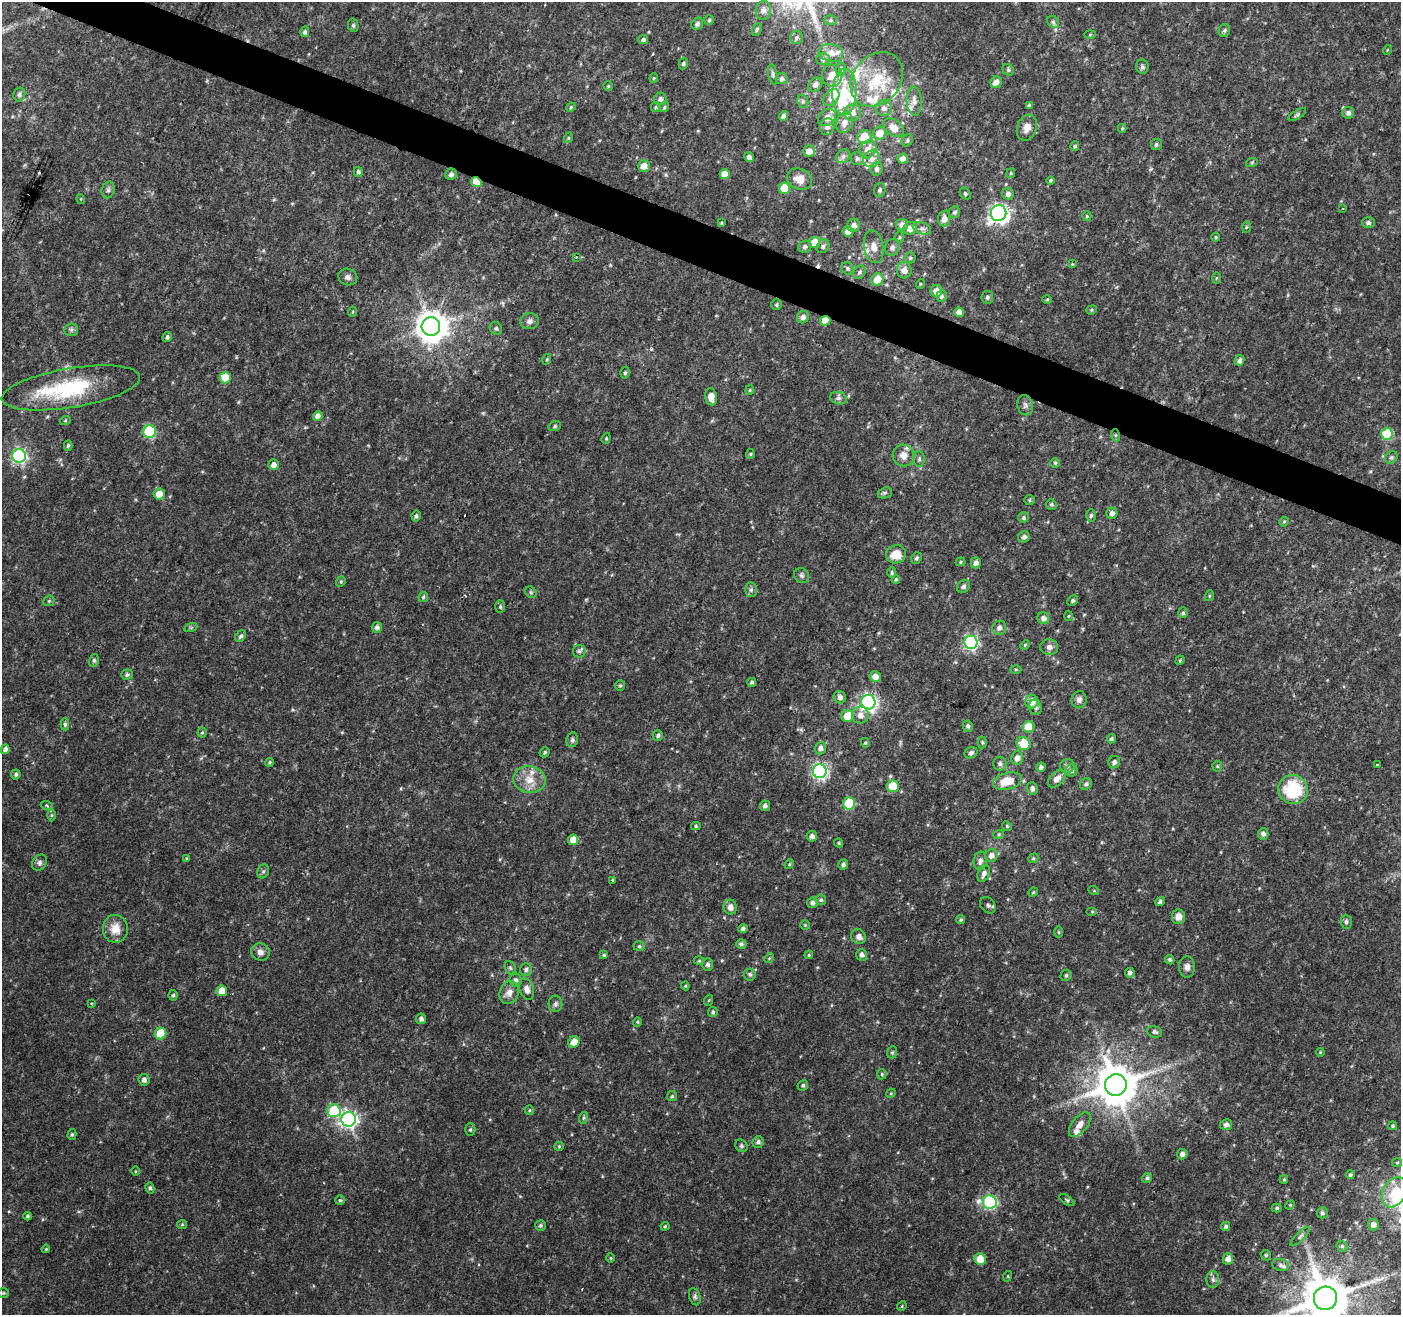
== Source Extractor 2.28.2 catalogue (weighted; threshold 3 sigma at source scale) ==
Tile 11 of 4 x 4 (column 3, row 3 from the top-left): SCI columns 2800-4198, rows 1520-2832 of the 5604 x 5729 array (HDU 1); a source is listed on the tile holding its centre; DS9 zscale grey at full resolution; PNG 1403 x 1317 px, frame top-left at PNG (2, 2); each listed source drawn as its Kron ellipse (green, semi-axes under 4 px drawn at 4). Shown black and unused: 3% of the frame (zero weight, under 2 of 3 exposures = <1% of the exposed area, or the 3 px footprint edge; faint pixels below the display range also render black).
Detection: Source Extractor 2.28.2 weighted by HDU 2 'WHT'; one run over the whole footprint, this tile lists its part. Background 0.04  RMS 0.0064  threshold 0.0289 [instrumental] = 3 sigma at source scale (4.5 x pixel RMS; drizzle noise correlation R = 1.50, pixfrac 1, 0.0396/0.0396 arcsec/px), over >= 5 px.
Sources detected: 372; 1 inside a brighter object's white glare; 2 cosmic-ray / hot-pixel residue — neither listed nor drawn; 18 inside a brighter listed object's ellipse — not listed separately; the other 351 listed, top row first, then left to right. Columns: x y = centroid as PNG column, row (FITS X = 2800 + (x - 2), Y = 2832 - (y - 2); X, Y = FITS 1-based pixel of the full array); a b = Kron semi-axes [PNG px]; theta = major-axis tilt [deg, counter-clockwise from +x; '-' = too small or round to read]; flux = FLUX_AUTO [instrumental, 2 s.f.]
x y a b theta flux
763 10 9 7 88 2.8
709 20 5 5 - 1
830 20 6 5 - 1.1
1053 22 7 5 -45 1.4
697 24 6 5 - 1.8
353 25 7 5 -77 1.3
757 30 7 3 64 0.86
1224 30 6 5 - 1.2
305 32 5 4 - 1.5
1090 35 5 4 - 0.68
797 38 6 6 - 1.5
643 40 5 4 - 1.7
1387 50 5 3 - 0.55
831 53 12 9 -12 5.4
823 59 7 6 - 1.7
683 64 6 4 74 1.1
1142 67 7 6 - 1.5
841 69 6 5 - 1.4
1008 70 6 5 - 1.1
773 74 10 4 -80 1.3
832 76 11 10 - 7.2
654 78 4 4 - 0.67
782 78 6 5 - 1.6
877 79 29 23 48 27
996 82 6 5 - 5.3
815 85 8 6 42 2.4
608 86 5 4 - 0.77
844 92 23 12 87 21
19 94 7 6 - 1.8
831 98 9 7 48 3.3
660 99 6 6 - 2.1
803 101 7 5 -70 1.2
914 101 14 7 -88 3.9
1029 105 4 4 - 1.7
571 107 5 4 - 0.77
656 107 5 4 - 0.8
664 107 5 4 - 0.91
884 108 8 8 - 3.3
853 113 8 8 - 4.6
1348 113 6 6 - 2.7
1297 114 10 4 33 1.3
783 116 5 4 - 2
827 117 10 7 44 5.1
844 123 10 8 68 5.4
827 127 8 7 - 3.2
894 128 11 7 -38 7.1
1027 128 13 9 70 4.9
1122 128 4 4 - 0.77
880 133 6 6 - 7.5
864 137 7 7 - 15
568 138 5 3 - 0.64
907 140 6 5 - 1.3
1156 144 5 5 - 1.2
1075 146 5 4 - 1.2
868 149 9 8 - 5.6
809 151 6 6 - 5
843 156 7 6 - 1.9
749 157 5 4 - 2.2
857 159 6 6 - 1.7
872 159 9 8 - 3.6
903 159 5 5 - 4
1252 162 6 4 19 0.74
644 166 6 6 - 5.6
877 169 7 5 73 1.9
358 172 5 4 - 1.6
1011 173 5 4 - 0.69
451 174 6 5 - 2.1
724 174 5 5 - 7.2
799 179 13 10 -21 6.1
1051 180 4 4 - 0.92
476 182 5 4 - 18
785 188 5 5 - 21
108 190 8 6 77 1.9
880 190 7 5 73 1.5
965 194 6 4 -52 1
1008 194 6 5 - 2.7
81 199 5 3 - 0.54
1343 208 3 2 - 0.6
955 212 6 5 - 1.5
999 213 8 7 - 250
1087 216 5 4 - 0.81
944 219 8 6 86 4.1
1368 222 6 5 - 1.8
721 223 4 3 - 0.78
854 225 6 6 - 2.3
902 225 6 6 - 3.6
1246 227 6 4 88 0.84
910 228 7 6 - 5.5
922 228 9 5 -20 2.1
848 231 5 5 - 4.5
899 237 6 4 90 0.97
1216 237 4 4 - 0.66
815 242 5 5 - 13
823 246 7 6 - 1.9
805 247 7 5 19 1.9
874 247 16 9 -80 6.7
892 247 8 7 - 2.3
576 257 2 2 - 0.72
910 258 5 5 - 1.1
1072 264 4 4 - 0.56
847 268 6 6 - 1.4
904 270 8 7 - 4.5
859 272 7 6 - 1.6
348 277 9 8 - 2.5
1216 278 5 3 - 0.71
877 279 6 6 - 11
920 284 5 3 - 0.62
936 291 6 5 - 6.4
942 296 6 5 - 1.6
987 297 6 6 - 1.4
1047 299 4 4 - 0.71
776 305 5 5 - 1.2
1092 310 5 4 - 0.87
352 312 5 3 - 0.55
959 312 5 5 - 4.1
803 317 6 6 - 2.7
530 321 9 8 - 2.9
825 321 5 5 - 11
431 326 9 9 - 1100
496 328 7 6 - 1.2
71 330 6 6 - 1.5
167 337 5 4 - 1.5
547 359 5 3 - 0.74
1239 360 5 4 - 2
625 373 6 4 72 1.2
225 378 6 5 - 13
71 388 70 19 9 56
750 390 5 4 - 0.75
711 397 9 6 -82 5.5
838 398 8 6 -13 1.9
1025 405 10 8 -75 2.5
318 416 5 4 - 3.6
65 421 5 3 - 0.78
555 426 6 5 - 1.1
150 431 6 6 - 61
1387 434 6 5 - 34
1115 435 6 4 -71 1
606 438 5 4 - 0.81
68 445 5 4 - 1.1
750 454 5 4 - 0.83
903 455 11 10 - 5.2
19 456 7 7 - 140
1391 457 7 5 44 1.3
919 459 8 5 -90 1.6
1055 463 5 5 - 0.93
273 465 5 5 - 3.6
885 493 7 5 20 1.3
159 494 5 5 - 7.1
1030 500 5 5 - 0.99
1051 505 5 5 - 1.2
1112 513 6 5 - 2.5
416 516 5 4 - 1.4
1091 516 6 5 - 1.3
1023 518 5 5 - 1.1
1284 522 5 4 - 0.74
1024 537 6 5 - 2.2
896 554 10 9 - 9.7
916 558 6 5 - 1.2
961 562 5 4 - 0.82
976 563 5 5 - 2.7
892 573 5 4 - 1
802 576 8 7 - 1.8
896 580 4 3 - 0.87
341 582 5 4 - 0.95
963 586 7 5 44 1.7
751 590 7 6 - 1.5
531 592 6 5 - 1.1
1209 596 5 3 - 0.72
423 597 5 5 - 1
49 601 6 5 - 0.94
1073 601 6 4 46 1.2
500 607 6 5 - 1.1
1183 613 5 4 - 1.1
1068 616 5 3 - 0.61
1043 618 6 6 - 3.2
191 627 6 4 19 0.84
377 627 5 5 - 2.1
999 628 7 6 - 2.9
241 636 6 4 51 1.5
971 642 7 6 - 120
1025 645 5 4 - 0.72
1049 647 9 8 - 2.8
579 651 6 6 - 1.6
94 660 6 5 - 1.4
1180 660 5 4 - 0.73
1016 669 5 3 - 0.73
127 675 5 5 - 1.5
875 677 5 5 - 4.3
752 682 4 4 - 1.2
620 686 5 4 - 0.9
840 697 6 6 - 2.6
1079 700 8 7 - 2.5
868 702 7 7 - 240
1032 702 7 6 - 6.5
1035 707 8 6 -70 2.1
860 715 8 8 - 4.1
848 716 6 6 - 12
65 724 6 4 -89 1.3
968 726 5 5 - 1.5
1029 727 6 5 - 19
202 732 5 4 - 0.91
658 735 5 5 - 1.4
1111 739 5 4 - 1.3
572 740 7 5 79 1.6
982 742 6 4 -90 0.99
865 743 5 4 - 0.77
1023 743 7 6 - 15
820 748 6 5 - 2.6
5 749 5 4 - 2.6
545 752 5 4 - 1.1
971 753 7 5 30 1.8
1017 758 7 6 - 3.4
269 762 4 4 - 0.95
1114 762 6 5 - 2
1000 764 7 6 - 1.9
1377 764 3 3 - 2.2
1067 766 7 6 - 1.8
1217 766 5 5 - 0.83
1041 767 4 4 - 2.2
1072 770 6 6 - 1.9
820 771 7 6 - 160
16 774 5 5 - 1.4
1057 779 10 6 43 4.5
529 780 16 13 -10 9.8
1007 781 15 8 13 14
1086 784 6 5 - 1.6
893 786 6 6 - 15
1032 788 6 5 - 2
1293 789 15 14 - 37
849 803 6 6 - 33
47 806 6 4 -20 0.83
765 806 5 5 - 2
52 815 6 4 -90 0.94
696 826 5 4 - 0.83
1007 826 5 4 - 0.79
999 834 5 3 - 0.72
1263 834 6 5 - 2.3
812 836 5 5 - 2.4
573 840 5 5 - 9.1
839 843 4 3 - 0.78
991 856 7 6 - 3.4
187 858 4 4 - 0.67
1033 858 5 4 - 0.85
980 861 9 6 83 2.8
40 862 9 7 48 1.9
789 864 5 4 - 0.72
843 864 5 4 - 1.7
263 871 7 5 68 1.3
984 873 9 5 67 2.9
612 880 3 3 - 3.8
1094 891 5 3 - 0.6
1033 892 5 4 - 0.77
821 900 5 5 - 1.2
1160 902 5 4 - 1.5
812 903 5 5 - 1.8
988 905 9 6 -47 1.8
730 907 7 6 - 3.3
1092 912 5 3 - 0.65
1178 917 7 6 - 4.7
961 920 4 4 - 1
1346 922 7 5 -88 1.6
805 925 4 4 - 0.71
115 929 14 12 -87 8.5
743 929 5 4 - 1.5
1058 932 5 3 - 0.68
859 937 8 7 - 3.2
741 944 5 4 - 1.5
639 946 5 5 - 1.1
260 952 9 8 - 3.2
604 955 4 4 - 0.82
809 955 4 4 - 0.82
862 955 6 5 - 2.4
769 958 5 4 - 0.9
1170 960 5 4 - 1.2
699 961 5 3 - 0.67
707 964 6 5 - 1.8
1187 967 10 8 89 3.1
510 968 7 5 -68 1.1
526 970 6 6 - 1.7
1130 973 5 5 - 1.9
750 974 6 6 - 1.3
1066 975 6 5 - 1.1
516 980 6 6 - 1.7
685 986 4 4 - 0.7
527 989 11 7 -74 4.2
222 991 5 5 - 9
509 992 11 9 70 4.9
173 995 5 4 - 1
709 1000 5 3 - 0.59
91 1003 4 2 - 0.49
555 1004 8 7 - 1.7
713 1012 5 4 - 1.1
421 1019 5 5 - 2.1
637 1022 4 4 - 0.7
1154 1032 7 5 -17 1.7
160 1034 6 6 - 23
574 1042 6 5 - 7.3
892 1052 6 5 - 0.95
1320 1052 4 3 - 0.56
882 1074 5 4 - 0.82
144 1080 6 5 - 2.4
803 1085 5 5 - 1.1
1116 1085 11 10 - 2400
891 1093 5 4 - 0.68
672 1096 5 5 - 0.93
529 1110 5 4 - 0.73
334 1111 7 6 - 29
583 1118 6 4 71 0.94
349 1119 7 7 - 240
1080 1124 14 7 50 5
1226 1125 6 5 - 2.3
1393 1126 4 4 - 0.92
470 1130 6 5 - 1.1
72 1134 5 4 - 0.98
758 1142 6 5 - 1.8
559 1146 5 4 - 0.73
741 1146 7 5 -47 1.2
1182 1154 5 5 - 2.4
1397 1163 5 4 - 0.78
135 1171 5 3 - 0.59
1350 1175 4 4 - 1.2
1147 1178 5 5 - 1
1284 1180 4 4 - 0.78
150 1188 5 4 - 1.4
1395 1192 16 11 60 13
340 1200 5 5 - 0.98
1067 1200 9 3 -34 0.99
990 1202 7 6 - 110
1290 1205 5 4 - 0.63
1277 1208 5 4 - 1.1
1322 1213 5 5 - 1.5
27 1216 4 3 - 1
182 1224 5 4 - 0.73
540 1225 5 5 - 1.2
1373 1225 5 5 - 3.2
665 1226 4 4 - 0.75
1226 1226 5 4 - 1.1
1300 1237 13 4 45 1.4
1342 1246 6 5 - 1.1
46 1249 4 3 - 0.63
1266 1255 5 4 - 0.96
611 1258 5 3 - 0.59
980 1259 6 5 - 10
1228 1259 5 5 - 3.3
1280 1265 8 6 -17 2
1008 1276 5 3 - 0.61
1213 1280 8 6 -89 1.9
3 1293 5 4 - 0.85
695 1297 9 5 -73 1.6
1325 1298 12 11 - 3200
902 1306 5 4 - 0.71
Overlapping masked pixels (flux is a lower limit): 3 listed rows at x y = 476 182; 825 321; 1115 435
Isophote crosses this tile's border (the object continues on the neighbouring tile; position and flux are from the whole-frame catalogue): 1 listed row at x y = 1325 1298